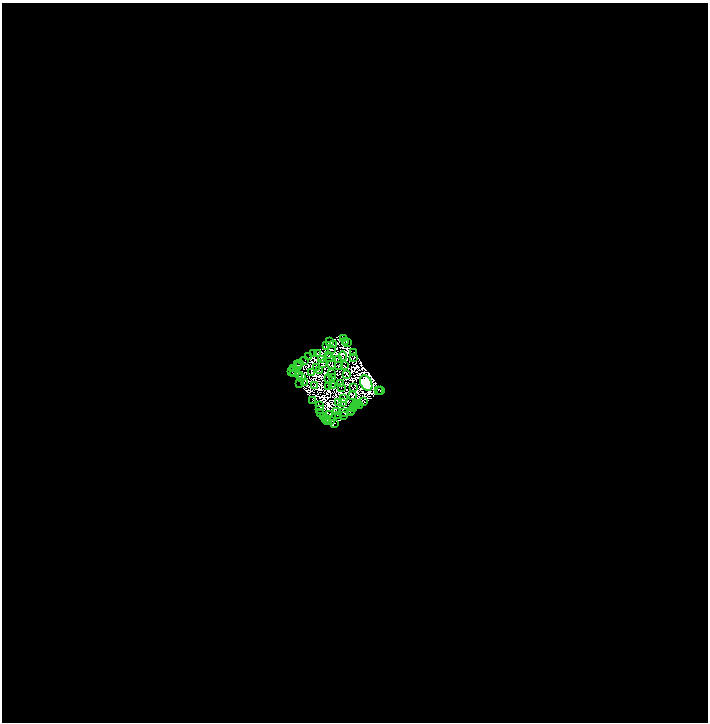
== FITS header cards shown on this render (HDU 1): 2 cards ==
NAXIS1  =                 1412
NAXIS2  =                 1440

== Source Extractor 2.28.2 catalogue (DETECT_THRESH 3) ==
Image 1412 x 1440 px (HDU 1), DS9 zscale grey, zoomed out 1/2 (1 PNG px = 2 x 2 image px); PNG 710 x 724 px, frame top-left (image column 1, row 1439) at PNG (2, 3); each listed source drawn as its Kron ellipse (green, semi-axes under 4 px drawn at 4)
Background 2.29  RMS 8.1e-05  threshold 2.44e-04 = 3 sigma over >= 5 px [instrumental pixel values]
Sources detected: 279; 204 cannot appear on this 1/2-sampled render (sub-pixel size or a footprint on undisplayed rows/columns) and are neither listed nor drawn; the other 75 listed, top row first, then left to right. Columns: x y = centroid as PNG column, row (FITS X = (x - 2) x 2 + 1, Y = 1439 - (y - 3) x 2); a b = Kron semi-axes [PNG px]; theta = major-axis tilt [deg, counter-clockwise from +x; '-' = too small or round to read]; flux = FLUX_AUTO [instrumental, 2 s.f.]
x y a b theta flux
344 338 2 1 - 4.9
346 341 2 1 - 11
329 342 2 1 - 7
347 343 2 1 - 17
333 344 2 1 - 18
327 346 3 1 - 34
332 350 3 2 - 1.2
353 353 3 1 - 7.3
313 354 2 2 - 9.3
318 354 2 2 - 13
328 356 2 1 - 6.4
343 356 5 1 - 1.8
308 357 2 1 - 0.27
330 358 2 1 - 7.2
353 358 2 1 - 14
339 359 2 2 - 11
305 360 3 1 - 8.9
321 360 3 1 - 16
300 363 2 1 - 12
323 363 3 2 - 5.5
332 364 2 1 - 2.8
297 365 2 2 - 14
344 365 2 1 - 18
297 366 2 1 - 10
338 366 2 1 - 1.3
294 368 4 2 - 36
316 368 3 1 - 11
292 371 3 2 - 76
320 371 2 1 - 2.8
312 372 3 1 - 6
293 374 2 1 - 2.8
332 374 2 1 - 1.6
347 374 2 1 - 29
299 376 2 1 - 18
302 377 2 1 - 8.3
328 378 4 2 - 5.8
333 378 3 1 - 2.1
304 383 2 1 - 18
341 383 3 2 - 15
366 383 8 5 -63 87000
300 384 2 1 - 30
314 385 2 1 - 5.7
328 386 2 1 - 15
333 386 2 1 - 0.48
341 387 4 1 - 2
354 388 2 2 - 1
381 390 2 2 - 73
378 391 2 1 - 1.2
353 396 3 2 - 1.6
344 398 2 1 - 23
312 401 2 1 - 16
339 402 4 1 - 0.68
364 402 2 1 - 8.5
343 403 3 2 - 15
356 403 2 1 - 8.4
319 406 2 1 - 28
355 406 2 2 - 3.2
357 406 3 1 - 10
359 406 3 2 - 0.43
354 408 2 1 - 6.2
319 410 3 2 - 7.9
352 411 2 1 - 27
336 412 3 1 - 27
344 412 3 1 - 16
350 412 2 1 - 27
321 413 2 1 - 7.1
330 414 4 2 - 34
339 415 2 1 - 8.4
344 416 2 1 - 14
324 417 2 1 - 2.9
325 419 2 1 - 12
327 420 2 1 - 49
330 420 3 1 - 6
328 422 2 2 - 14
335 423 2 1 - 25
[204 sub-pixel or undisplayed-footprint detections neither listed nor drawn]